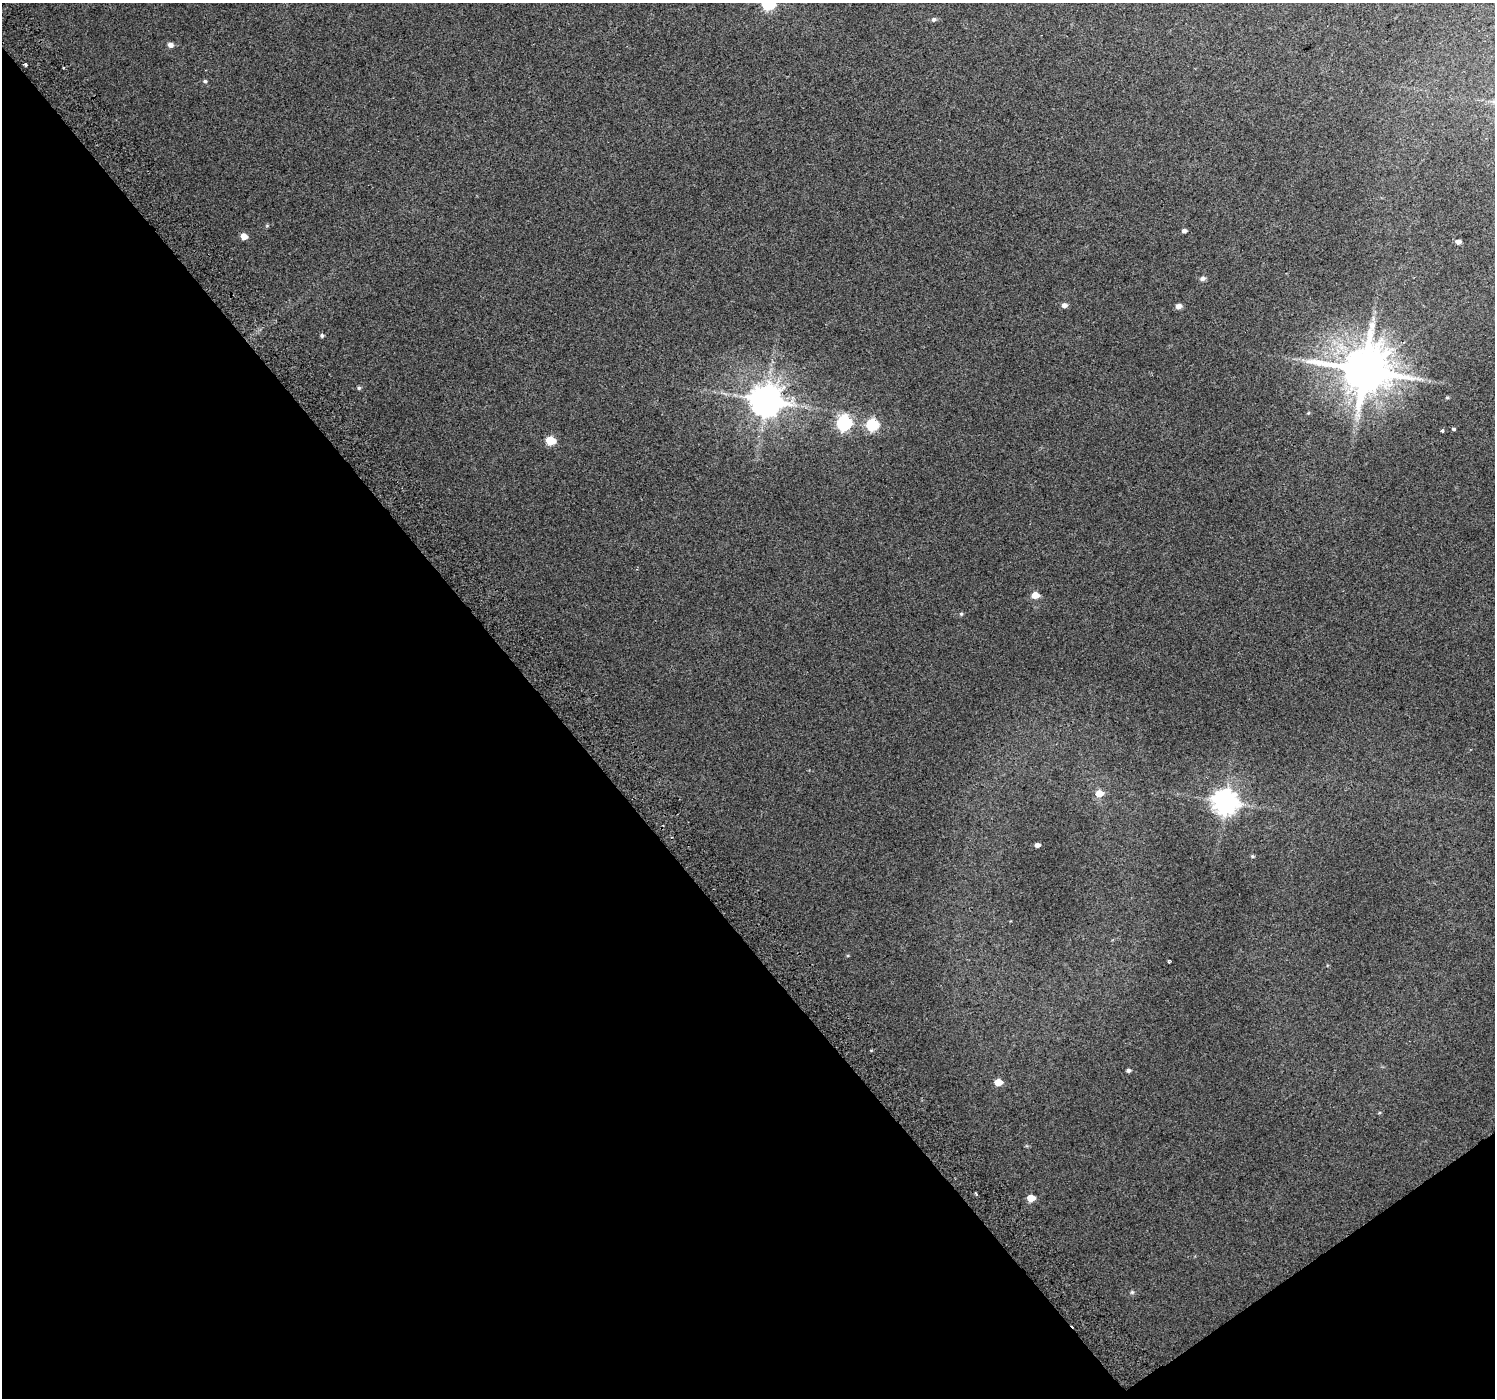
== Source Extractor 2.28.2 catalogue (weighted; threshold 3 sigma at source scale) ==
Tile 14 of 4 x 4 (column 2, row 4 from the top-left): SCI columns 1534-3026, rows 224-1619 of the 6047 x 5969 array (HDU 1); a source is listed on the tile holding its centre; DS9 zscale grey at full resolution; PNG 1497 x 1400 px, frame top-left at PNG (2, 3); no overlay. Shown black and unused: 39% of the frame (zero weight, under 2 of 3 exposures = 2% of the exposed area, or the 3 px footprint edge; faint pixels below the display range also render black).
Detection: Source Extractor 2.28.2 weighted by HDU 2 'WHT'; one run over the whole footprint, this tile lists its part. Background 0.0682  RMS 0.014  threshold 0.0614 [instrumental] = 3 sigma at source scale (4.5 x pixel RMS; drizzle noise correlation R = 1.50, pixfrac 1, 0.0396/0.0396 arcsec/px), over >= 5 px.
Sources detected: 39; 3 cosmic-ray / hot-pixel residue — not listed; the other 36 listed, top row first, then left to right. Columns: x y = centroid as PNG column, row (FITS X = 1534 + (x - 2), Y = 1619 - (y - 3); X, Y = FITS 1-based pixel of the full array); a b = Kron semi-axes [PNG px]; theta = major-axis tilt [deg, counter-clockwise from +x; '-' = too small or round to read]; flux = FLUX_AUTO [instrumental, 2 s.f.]
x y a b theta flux
769 3 6 6 - 170
934 19 6 5 - 2.9
170 45 7 5 -15 4.8
25 65 3 3 - 2.8
64 68 3 2 - 2
205 81 5 4 - 2
1184 231 5 4 - 4
244 236 5 5 - 16
1458 242 6 5 - 4.1
1202 278 7 5 3 3.9
1064 305 6 5 - 5.7
1179 306 7 6 - 5.1
322 335 4 4 - 2.5
1364 370 14 12 8 6800
359 388 5 4 - 2.1
1447 397 4 4 - 1.4
766 400 10 9 - 2700
1308 413 5 4 - 1.2
844 423 7 6 - 270
872 425 6 6 - 130
1453 429 3 3 - 9.7
1442 431 3 3 - 5
551 441 6 5 - 49
1035 595 6 5 - 19
961 614 5 4 - 1.7
1099 793 7 6 - 17
1225 801 8 8 - 1400
1037 845 5 4 - 5.1
1252 856 5 4 - 1.7
1168 961 3 3 - 1.6
1128 1070 5 4 - 3.3
998 1082 6 5 - 20
1379 1113 5 3 - 1.1
976 1193 5 3 - 1.2
1031 1198 6 5 - 21
1132 1292 6 5 - 2
Isophote crosses this tile's border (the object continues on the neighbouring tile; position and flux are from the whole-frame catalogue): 1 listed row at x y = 769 3